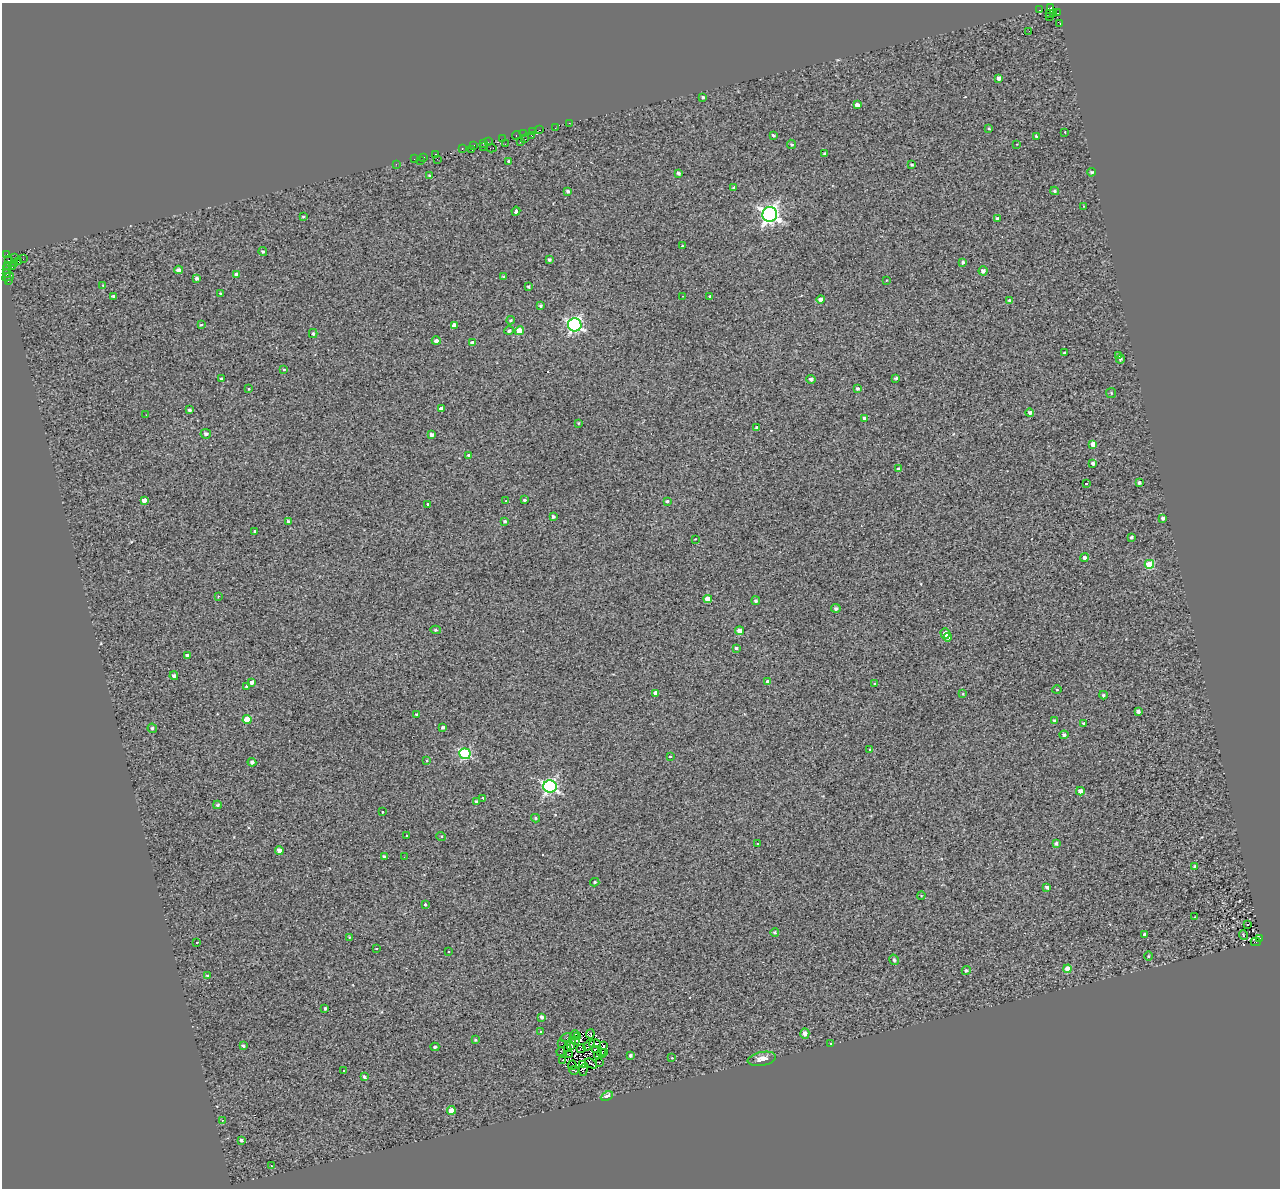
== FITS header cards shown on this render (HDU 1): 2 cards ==
NAXIS1  =                 1278
NAXIS2  =                 1186

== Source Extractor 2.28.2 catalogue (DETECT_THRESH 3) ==
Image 1278 x 1186 px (HDU 1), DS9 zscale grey, 1 PNG px = 1 image px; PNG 1282 x 1190 px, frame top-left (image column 1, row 1186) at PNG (2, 3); each listed source drawn as its Kron ellipse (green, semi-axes under 4 px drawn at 4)
Background 0.16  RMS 1.4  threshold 4.13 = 3 sigma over >= 5 px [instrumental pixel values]
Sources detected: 248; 3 with non-positive FLUX_AUTO (blend fragments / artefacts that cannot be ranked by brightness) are neither listed nor drawn; the other 245 listed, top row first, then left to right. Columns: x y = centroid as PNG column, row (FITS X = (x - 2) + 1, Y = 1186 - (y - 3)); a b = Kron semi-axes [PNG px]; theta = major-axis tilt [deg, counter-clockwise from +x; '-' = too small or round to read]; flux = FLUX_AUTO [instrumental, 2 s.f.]
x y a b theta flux
1051 8 3 3 - 190
1039 10 3 2 - 480
1049 13 2 2 - 3.1
1058 13 3 2 - 210
1053 14 4 3 - 510
1050 17 2 2 - 91
1060 23 3 2 - 180
1029 31 2 2 - 710
999 78 4 4 - 470
703 97 3 3 - 150
857 105 4 4 - 550
569 123 2 2 - 49
555 128 3 2 - 160
989 129 3 3 - 89
540 130 2 2 - 140
532 132 4 2 - 140
1065 132 3 2 - 76
524 134 3 2 - 250
516 135 4 3 - 340
531 135 3 2 - 67
773 135 3 3 - 160
1036 136 3 3 - 130
502 139 2 2 - 130
525 139 3 2 - 120
488 142 2 2 - 200
520 142 2 2 - 530
484 143 3 2 - 390
505 144 3 2 - 85
792 144 5 4 - 140
1016 144 3 2 - 63
474 145 3 2 - 260
483 147 2 2 - 75
462 148 2 2 - 140
492 148 5 2 - 64
472 150 4 2 - 150
435 154 3 2 - 230
825 154 3 3 - 180
424 157 2 2 - 280
414 159 3 2 - 65
437 159 3 2 - 89
420 161 2 2 - 310
509 161 4 3 - 150
396 164 3 2 - 180
912 165 3 3 - 120
1091 172 4 4 - 130
678 173 3 3 - 200
429 176 4 3 - 140
733 188 3 3 - 560
568 191 3 3 - 210
1055 191 4 3 - 150
1083 206 3 2 - 49
516 211 4 3 - 2300
770 214 7 7 - 37000
303 217 3 3 - 88
997 218 3 3 - 140
682 246 3 3 - 360
263 252 4 4 - 190
7 254 3 2 - 59
15 258 3 2 - 130
23 259 2 2 - 59
549 259 4 4 - 160
8 260 2 2 - 100
18 261 3 2 - 100
963 262 4 3 - 180
15 263 3 2 - 170
7 266 4 3 - 430
12 266 4 2 - 240
6 269 3 3 - 89
179 270 4 4 - 420
983 271 4 4 - 350
7 273 3 2 - 440
236 274 4 4 - 390
8 277 6 3 24 7100
504 277 3 3 - 130
197 278 4 4 - 220
8 280 3 3 - 460
886 280 3 2 - 180
103 285 4 3 - 72
528 286 3 3 - 130
221 294 3 3 - 150
113 296 3 3 - 170
683 296 2 2 - 59
710 296 3 3 - 160
820 299 4 4 - 360
1010 301 4 4 - 330
541 306 4 4 - 160
510 320 4 3 - 130
201 325 4 4 - 120
454 325 4 4 - 540
575 325 7 6 - 18000
509 331 5 4 - 190
520 331 4 4 - 1800
313 334 4 4 - 160
436 341 4 4 - 260
473 343 4 4 - 650
1064 353 3 3 - 150
1118 355 3 3 - 88
1120 359 4 4 - 170
284 369 3 3 - 87
896 378 3 3 - 140
221 379 3 3 - 260
811 379 4 4 - 210
249 389 3 3 - 79
857 389 4 4 - 170
1111 393 5 5 - 140
441 409 4 4 - 600
189 410 3 3 - 200
1030 413 4 4 - 220
146 415 2 2 - 350
864 418 3 3 - 230
578 423 3 2 - 83
756 427 3 3 - 150
206 434 5 5 - 250
431 435 3 3 - 310
1093 444 4 4 - 800
469 455 3 3 - 160
1093 463 3 3 - 200
898 469 4 4 - 170
1086 483 3 3 - 190
1139 483 3 3 - 210
144 500 4 4 - 500
525 500 3 3 - 120
506 501 3 3 - 120
667 501 3 3 - 150
428 504 3 3 - 190
553 516 4 3 - 180
1163 518 4 3 - 280
288 521 4 4 - 190
505 521 3 3 - 150
255 531 3 3 - 140
1131 537 3 3 - 150
695 539 2 2 - 55
1084 558 4 4 - 310
1149 564 5 4 - 3800
218 596 3 2 - 210
708 599 4 4 - 1300
756 601 4 4 - 230
836 608 4 4 - 240
436 630 5 4 - 140
739 631 4 4 - 1000
945 633 5 4 - 610
948 637 4 3 - 240
736 648 4 3 - 130
187 655 4 3 - 180
174 676 4 3 - 220
252 682 4 4 - 380
768 682 4 4 - 470
875 684 3 3 - 110
247 687 4 3 - 210
1057 690 5 3 - 91
656 693 4 4 - 610
963 694 4 3 - 70
1104 695 4 3 - 150
1138 712 4 3 - 300
416 714 3 3 - 120
247 719 4 4 - 1900
1055 720 4 4 - 180
1083 723 3 3 - 110
443 727 3 3 - 190
152 728 5 4 - 180
1064 735 4 4 - 240
870 749 3 2 - 130
465 754 5 5 - 8700
670 756 3 3 - 180
427 760 4 3 - 92
252 762 4 4 - 220
550 786 6 6 - 20000
1080 791 4 4 - 520
483 798 3 3 - 180
476 801 3 3 - 170
217 805 4 3 - 140
382 812 3 2 - 110
535 818 4 3 - 140
406 835 3 2 - 76
441 836 5 3 - 95
1056 843 4 4 - 200
758 844 3 2 - 170
279 850 4 4 - 530
384 856 3 3 - 150
404 857 2 2 - 39
1195 866 4 3 - 160
595 882 4 3 - 140
1047 887 4 3 - 250
921 895 4 3 - 62
425 905 3 3 - 480
1195 917 3 2 - 290
1248 924 2 2 - 76
775 932 4 4 - 140
1145 935 3 3 - 320
1243 935 5 3 - 89
349 937 4 3 - 83
1260 939 3 3 - 1500
197 942 3 2 - 100
1256 942 5 3 - 1300
376 948 3 3 - 450
448 952 3 3 - 130
1148 956 5 3 - 82
894 960 5 4 - 160
1067 969 4 4 - 1300
966 970 4 4 - 170
207 975 3 3 - 120
325 1009 3 3 - 150
541 1017 3 3 - 220
541 1031 3 3 - 290
805 1033 5 4 - 400
590 1034 4 3 - 230
574 1035 4 2 - 72
577 1037 2 2 - 69
566 1038 6 4 10 100
475 1040 4 3 - 110
576 1040 3 2 - 96
573 1041 3 2 - 42
831 1043 3 2 - 76
562 1044 2 2 - 31
595 1044 6 2 1 120
571 1045 4 2 - 76
589 1045 6 3 45 190
243 1046 3 3 - 150
603 1046 4 2 - 150
435 1047 4 3 - 150
568 1048 3 2 - 47
581 1049 4 2 - 43
596 1050 4 2 - 37
561 1052 4 2 - 91
602 1053 4 2 - 28
604 1053 3 2 - 69
569 1055 3 2 - 180
598 1056 3 3 - 98
630 1056 3 3 - 220
672 1058 3 3 - 60
762 1059 14 7 11 720
562 1060 3 2 - 84
599 1062 2 2 - 65
591 1063 6 2 -34 23
582 1064 3 3 - 69
572 1065 4 2 - 42
574 1070 4 2 - 89
583 1070 6 2 88 100
344 1071 2 2 - 84
364 1076 3 3 - 150
607 1096 6 4 26 430
451 1110 4 4 - 1000
222 1120 3 2 - 54
241 1140 3 3 - 170
271 1166 2 2 - 89
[3 non-positive-flux detections neither listed nor drawn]